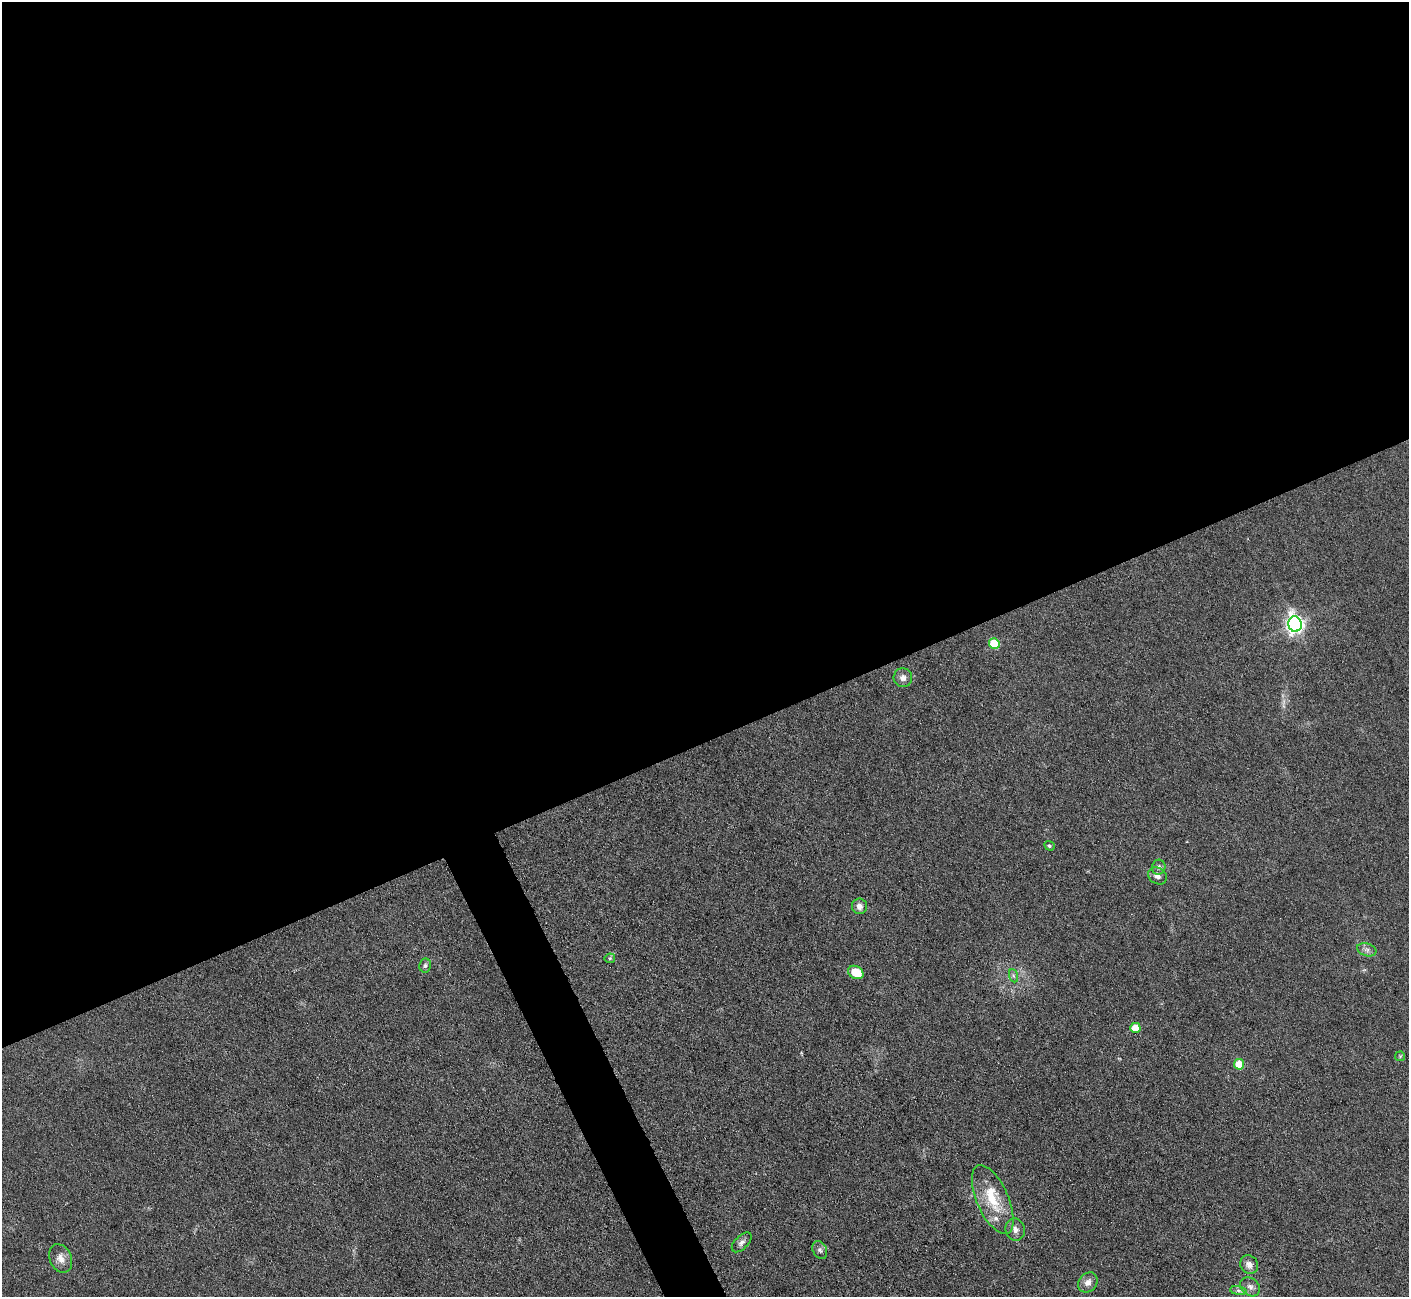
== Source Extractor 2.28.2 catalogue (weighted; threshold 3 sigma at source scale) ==
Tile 2 of 4 x 4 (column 2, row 1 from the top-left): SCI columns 1408-2814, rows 4169-5463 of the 5627 x 5613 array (HDU 1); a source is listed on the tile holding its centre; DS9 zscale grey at full resolution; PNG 1411 x 1299 px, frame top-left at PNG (2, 2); each listed source drawn as its Kron ellipse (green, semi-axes under 4 px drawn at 4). Shown black and unused: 59% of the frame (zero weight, under 3 of 6 exposures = <1% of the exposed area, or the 3 px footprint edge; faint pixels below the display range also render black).
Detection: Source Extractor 2.28.2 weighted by HDU 2 'WHT'; one run over the whole footprint, this tile lists its part. Background 0.109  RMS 0.0089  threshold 0.0365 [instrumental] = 3 sigma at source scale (4.09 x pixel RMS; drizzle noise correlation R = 1.36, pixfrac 0.8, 0.05/0.05 arcsec/px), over >= 5 px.
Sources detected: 27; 1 too faint to see at this stretch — neither listed nor drawn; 2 inside a brighter listed object's ellipse — not listed separately; the other 24 listed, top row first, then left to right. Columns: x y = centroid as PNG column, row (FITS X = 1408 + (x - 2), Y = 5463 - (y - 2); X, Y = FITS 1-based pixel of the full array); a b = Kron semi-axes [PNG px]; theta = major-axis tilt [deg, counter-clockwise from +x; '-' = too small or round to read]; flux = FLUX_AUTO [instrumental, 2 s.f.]
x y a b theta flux
1295 624 7 6 - 380
994 644 5 5 - 40
903 678 9 9 - 5.1
1050 846 5 4 - 1.6
1159 867 7 6 - 2.9
1157 876 10 8 -35 4.3
859 906 8 7 - 4.8
1367 950 10 6 -18 3.4
610 958 5 5 - 1.2
425 965 7 6 - 2.3
856 972 8 6 -28 19
1014 976 7 4 -70 1.7
1135 1028 5 5 - 17
1400 1056 5 5 - 1
1239 1064 5 5 - 31
993 1200 37 16 -66 31
1015 1230 11 9 -75 4.8
742 1242 12 6 45 3.5
820 1250 9 6 -61 2.6
61 1258 15 11 -66 7.7
1249 1265 10 8 -46 5.6
1088 1282 11 9 50 6.1
1250 1287 11 8 -42 4.3
1238 1291 8 4 -9 2